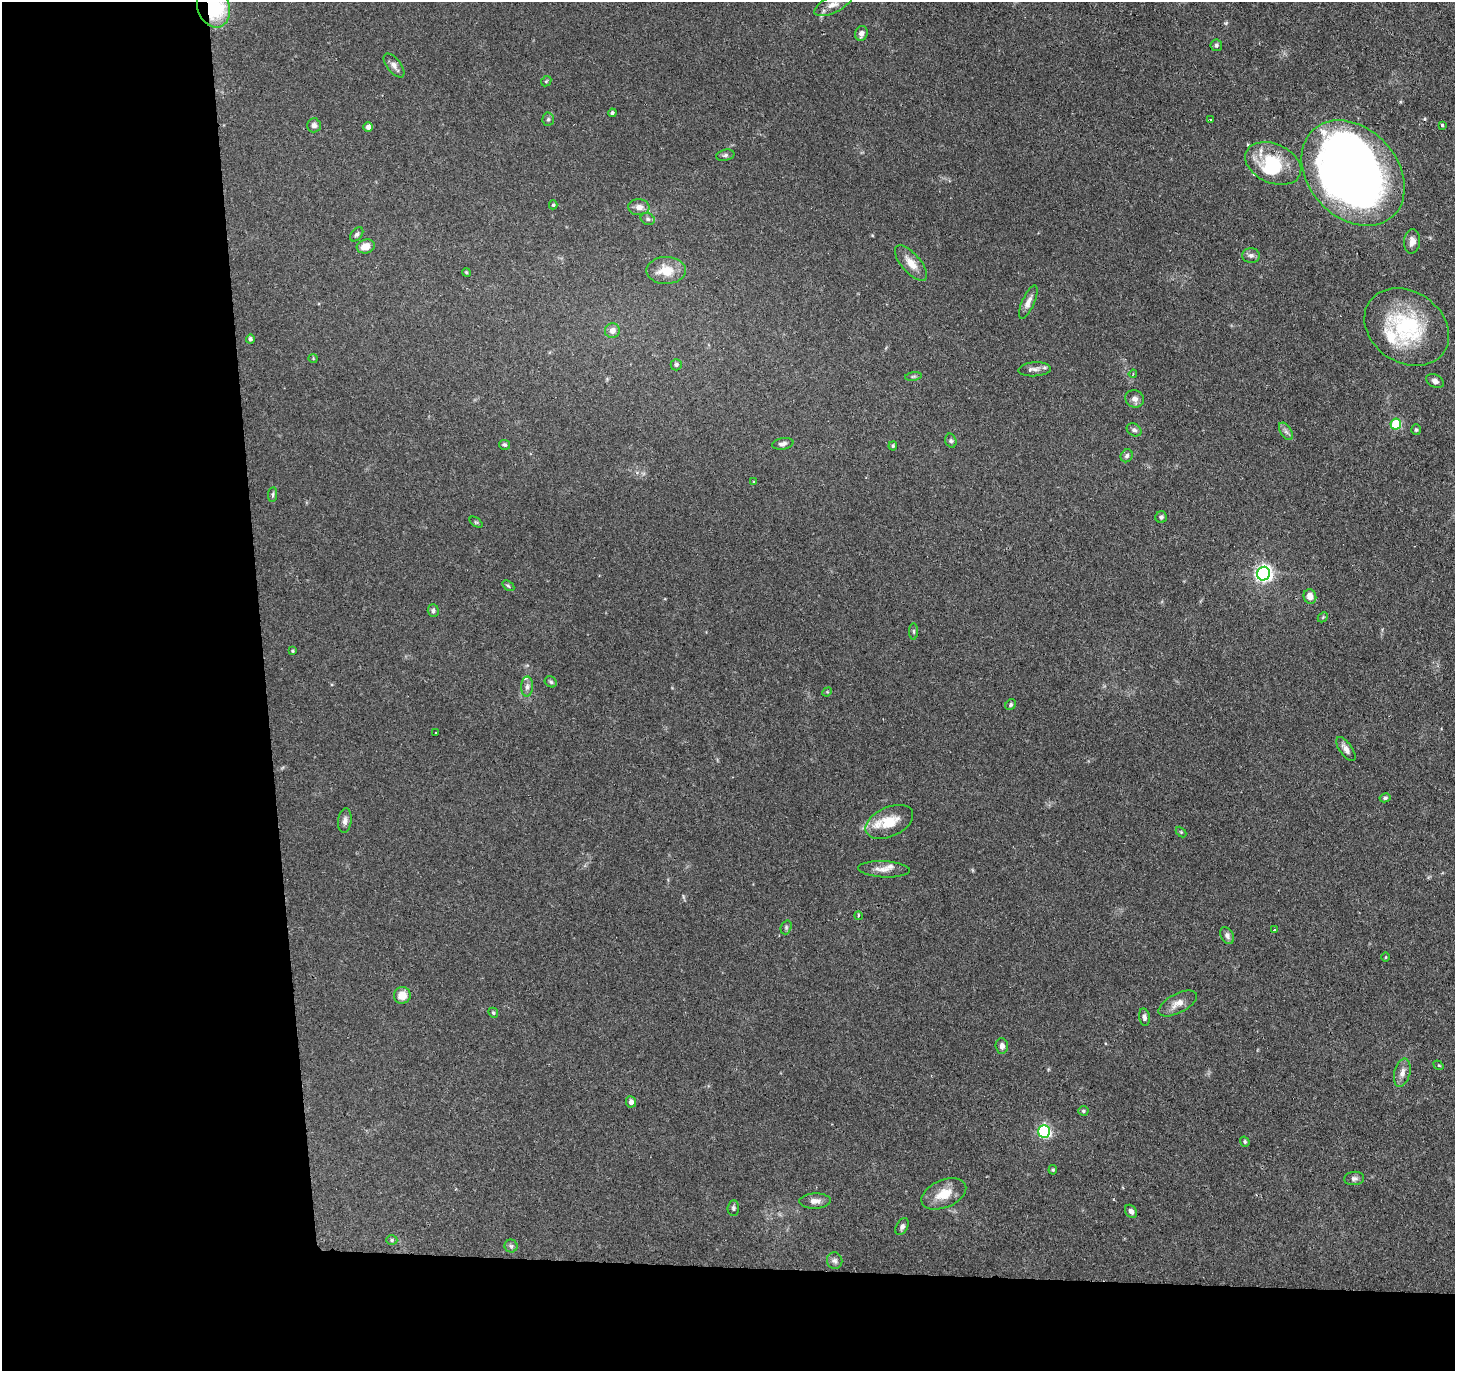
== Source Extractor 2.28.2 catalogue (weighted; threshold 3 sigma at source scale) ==
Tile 7 of 3 x 3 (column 1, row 3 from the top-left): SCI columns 1-1453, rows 113-1481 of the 4359 x 4331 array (HDU 1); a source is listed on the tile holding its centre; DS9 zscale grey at full resolution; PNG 1457 x 1373 px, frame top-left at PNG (2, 2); each listed source drawn as its Kron ellipse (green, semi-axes under 4 px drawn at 4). Shown black and unused: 24% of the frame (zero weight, under 2 of 3 exposures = <1% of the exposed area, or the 3 px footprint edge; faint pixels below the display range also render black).
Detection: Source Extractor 2.28.2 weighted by HDU 2 'WHT'; one run over the whole footprint, this tile lists its part. Background 0.126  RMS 0.0067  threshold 0.03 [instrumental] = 3 sigma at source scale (4.5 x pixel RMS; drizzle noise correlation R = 1.50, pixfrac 1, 0.05/0.05 arcsec/px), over >= 5 px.
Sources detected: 98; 2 inside a brighter object's white glare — neither listed nor drawn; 3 inside a brighter listed object's ellipse — not listed separately; the other 93 listed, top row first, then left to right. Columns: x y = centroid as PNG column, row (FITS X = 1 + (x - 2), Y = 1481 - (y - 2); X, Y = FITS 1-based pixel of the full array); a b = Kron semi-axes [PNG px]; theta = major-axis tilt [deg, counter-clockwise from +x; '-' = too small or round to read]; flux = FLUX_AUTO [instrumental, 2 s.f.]
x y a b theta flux
833 4 20 8 26 6.8
213 7 21 16 -70 49
861 33 7 6 - 3
1216 45 5 5 - 1.5
394 66 14 7 -52 3.4
546 81 6 4 44 0.83
612 113 4 4 - 1.3
548 119 6 5 - 1.2
1211 119 3 3 - 2.4
314 125 7 7 - 2.4
1442 125 3 3 - 2.2
368 127 5 5 - 2.4
725 155 9 5 12 1.5
1273 163 29 19 -23 33
1353 173 59 44 -48 700
553 205 4 4 - 0.89
639 207 10 8 1 4
648 219 7 5 -17 1.6
357 234 8 5 50 1.6
1412 241 12 8 86 4.6
366 246 9 7 16 7.3
1251 255 9 7 1 2.2
911 263 22 9 -49 8.2
666 270 19 13 1 13
466 272 4 3 - 0.7
1028 302 18 6 66 4.2
1407 327 45 35 -34 64
612 331 7 7 - 4
250 339 4 4 - 1.5
313 358 4 4 - 0.6
676 365 6 5 - 1.4
1035 369 16 7 4 3.5
1133 374 4 3 - 0.76
913 376 8 4 9 1
1435 381 9 6 -29 2.7
1135 399 9 8 - 2.9
1396 424 5 5 - 40
1134 430 8 6 -29 1.8
1416 430 5 4 - 0.96
1286 431 10 5 -56 2.1
951 441 7 5 -73 1.3
783 444 11 6 10 2.2
504 445 6 4 -11 1.2
893 446 4 4 - 0.91
1127 456 7 5 58 1.8
754 482 4 3 - 0.5
273 495 7 4 83 1.1
1161 517 6 6 - 1.6
476 522 7 4 -35 0.84
1264 574 7 6 - 240
508 586 6 4 -33 0.98
1310 597 7 6 - 4.6
433 611 6 5 - 1.6
1323 617 6 4 45 0.76
914 631 8 4 -90 1.1
293 651 4 4 - 0.73
551 682 6 5 - 1.1
527 687 10 6 89 2.6
827 692 5 4 - 0.71
1011 704 6 5 - 1.3
436 733 2 2 - 0.54
1346 749 14 6 -54 3.8
1385 798 5 4 - 1.2
345 821 12 7 82 2.9
889 822 25 14 25 17
1181 832 6 4 -45 0.78
884 869 26 8 -3 5.7
859 916 4 4 - 1.3
786 927 7 5 71 1.3
1274 930 3 3 - 0.71
1227 936 9 6 -60 2.3
1385 957 4 3 - 0.54
402 995 8 8 - 7.9
1178 1003 21 9 27 6.4
493 1013 5 4 - 0.95
1144 1017 9 5 -81 2.2
1002 1046 8 6 -85 2.6
1438 1065 5 3 - 0.85
1402 1073 14 8 75 4.6
631 1102 6 5 - 2.6
1083 1111 5 4 - 1.1
1044 1131 6 6 - 98
1245 1142 5 4 - 1.1
1053 1170 5 4 - 0.81
1354 1178 10 6 5 2.2
944 1194 24 13 23 13
815 1201 16 7 2 4.3
733 1208 7 6 - 1.4
1131 1211 7 5 -54 2.4
902 1227 9 5 59 2.1
392 1240 5 5 - 1
511 1246 6 6 - 1.6
835 1261 8 7 - 2.2
Overlapping masked pixels (flux is a lower limit): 2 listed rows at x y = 213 7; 1353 173
Isophote crosses this tile's border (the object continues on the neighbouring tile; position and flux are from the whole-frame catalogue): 2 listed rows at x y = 833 4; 213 7